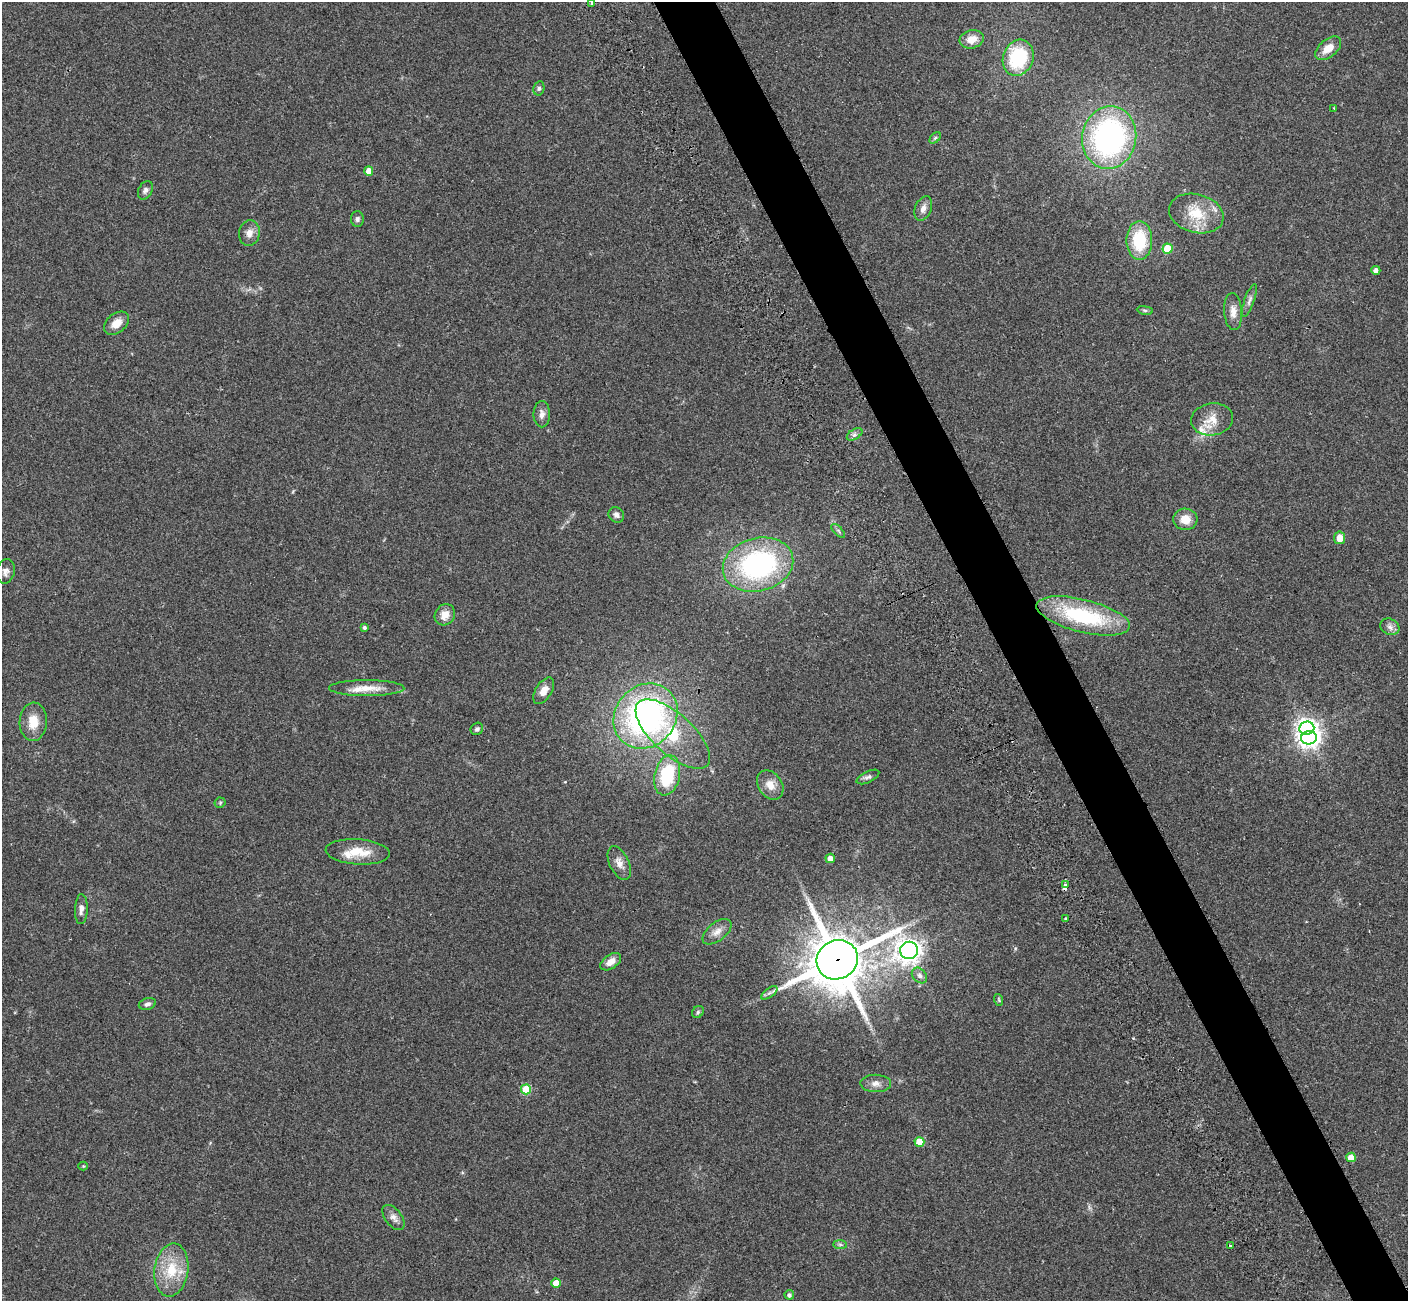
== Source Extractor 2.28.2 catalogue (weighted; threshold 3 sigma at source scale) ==
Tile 6 of 4 x 4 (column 2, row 2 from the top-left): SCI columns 1523-2928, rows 2989-4287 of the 5822 x 5851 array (HDU 1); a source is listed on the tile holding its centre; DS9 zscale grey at full resolution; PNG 1410 x 1303 px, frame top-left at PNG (2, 2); each listed source drawn as its Kron ellipse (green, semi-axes under 4 px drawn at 4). Shown black and unused: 4% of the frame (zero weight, under 2 of 3 exposures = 7% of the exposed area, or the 3 px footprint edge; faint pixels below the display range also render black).
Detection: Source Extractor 2.28.2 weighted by HDU 2 'WHT'; one run over the whole footprint, this tile lists its part. Background 0.0562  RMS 0.0082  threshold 0.0368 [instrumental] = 3 sigma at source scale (4.5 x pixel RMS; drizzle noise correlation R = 1.50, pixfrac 1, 0.05/0.05 arcsec/px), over >= 5 px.
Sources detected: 76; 1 inside a brighter object's white glare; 1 cosmic-ray / hot-pixel residue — neither listed nor drawn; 2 inside a brighter listed object's ellipse — not listed separately; the other 72 listed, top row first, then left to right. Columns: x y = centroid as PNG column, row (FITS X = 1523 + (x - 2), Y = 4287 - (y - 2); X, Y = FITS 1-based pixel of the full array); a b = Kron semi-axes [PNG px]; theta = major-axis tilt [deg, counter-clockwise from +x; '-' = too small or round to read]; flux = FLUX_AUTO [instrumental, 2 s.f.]
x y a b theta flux
591 3 3 3 - 3.2
972 39 12 9 16 8
1328 48 15 8 39 9.8
1018 58 18 15 69 47
539 88 7 5 76 1.6
1334 108 2 2 - 0.58
1109 137 31 27 80 170
935 138 7 4 45 1.2
369 171 5 4 - 7.6
145 190 10 6 64 2.4
923 208 13 8 68 4.7
1196 213 28 19 -15 24
357 219 8 6 -89 2
249 233 13 10 82 5.7
1139 240 19 13 -90 36
1167 249 5 5 - 25
1376 270 4 4 - 3.3
1249 300 17 5 71 3.2
1145 310 8 4 -8 1.3
1233 312 18 9 -86 6.3
116 323 14 9 38 7.8
542 414 13 8 -90 4.3
1212 419 21 16 9 12
855 434 8 5 31 2.2
616 515 8 7 - 2.9
1185 519 12 10 -3 9.9
838 531 8 3 -46 1.3
1339 538 6 5 - 7.2
758 565 36 26 15 140
6 571 12 9 77 3.9
445 615 11 9 55 7.9
1083 616 48 16 -14 72
1390 627 10 7 -27 3.3
364 628 4 4 - 1.6
367 688 38 8 0 12
544 691 15 8 58 7.3
646 716 34 30 48 200
33 722 19 13 87 13
1307 728 7 6 - 340
477 729 6 6 - 1.9
673 734 46 20 -42 47
1309 738 8 6 12 410
667 775 20 12 77 40
868 777 12 5 26 2.2
770 785 16 11 -55 8.4
220 803 5 5 - 1.1
358 852 32 12 -4 18
830 858 5 4 - 5.8
619 863 18 9 -65 6.2
1065 885 3 3 - 3.3
81 909 15 6 87 3.9
1066 918 3 3 - 0.8
717 932 17 9 38 6.5
909 950 9 8 - 540
837 960 21 19 31 3600
611 962 11 7 35 6.4
919 975 9 6 -46 2.7
769 993 9 4 35 2.2
999 1000 6 3 -72 0.95
147 1004 9 5 17 2.3
698 1012 6 5 - 1.3
876 1083 15 9 -1 5.3
526 1089 5 5 - 29
919 1142 5 5 - 13
1351 1157 5 4 - 8.4
83 1166 4 4 - 0.8
393 1217 15 8 -52 4.4
840 1244 7 4 0 1.3
1230 1245 4 3 - 3.2
171 1270 26 17 82 24
556 1283 5 4 - 12
789 1295 5 4 - 1.9
Overlapping masked pixels (flux is a lower limit): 1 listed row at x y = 837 960
Isophote crosses this tile's border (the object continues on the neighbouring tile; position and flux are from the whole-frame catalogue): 1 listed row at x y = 591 3